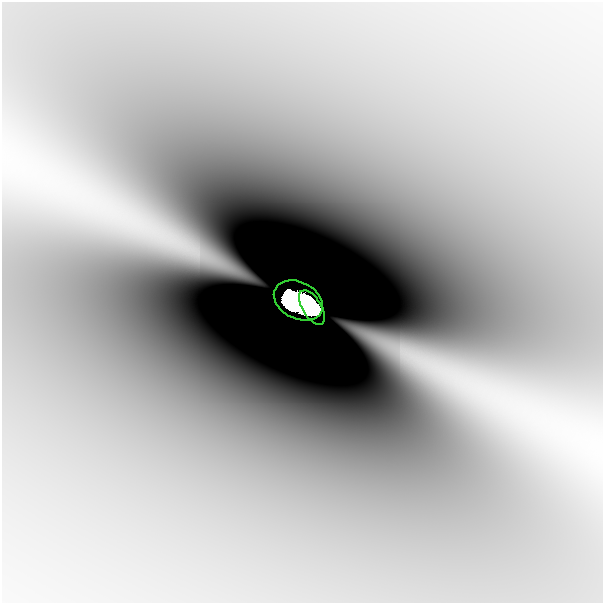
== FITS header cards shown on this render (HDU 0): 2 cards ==
NAXIS1  =                  601
NAXIS2  =                  601

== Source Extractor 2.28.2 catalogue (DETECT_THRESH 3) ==
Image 601 x 601 px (HDU 0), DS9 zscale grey, 1 PNG px = 1 image px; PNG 605 x 605 px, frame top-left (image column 1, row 601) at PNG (2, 2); each listed source drawn as its Kron ellipse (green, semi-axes under 4 px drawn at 4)
Background -5.21e-08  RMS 8.0e-09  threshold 2.40e-08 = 3 sigma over >= 5 px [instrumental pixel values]
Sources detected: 4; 2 with non-positive FLUX_AUTO (blend fragments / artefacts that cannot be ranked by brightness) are neither listed nor drawn; the other 2 listed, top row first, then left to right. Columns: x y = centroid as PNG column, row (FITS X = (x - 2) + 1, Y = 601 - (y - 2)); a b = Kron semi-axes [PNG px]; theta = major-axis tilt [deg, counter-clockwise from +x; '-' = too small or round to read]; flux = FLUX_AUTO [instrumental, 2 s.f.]
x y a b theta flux
298 300 26 18 -26 24
312 307 19 9 -58 12
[2 non-positive-flux detections neither listed nor drawn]